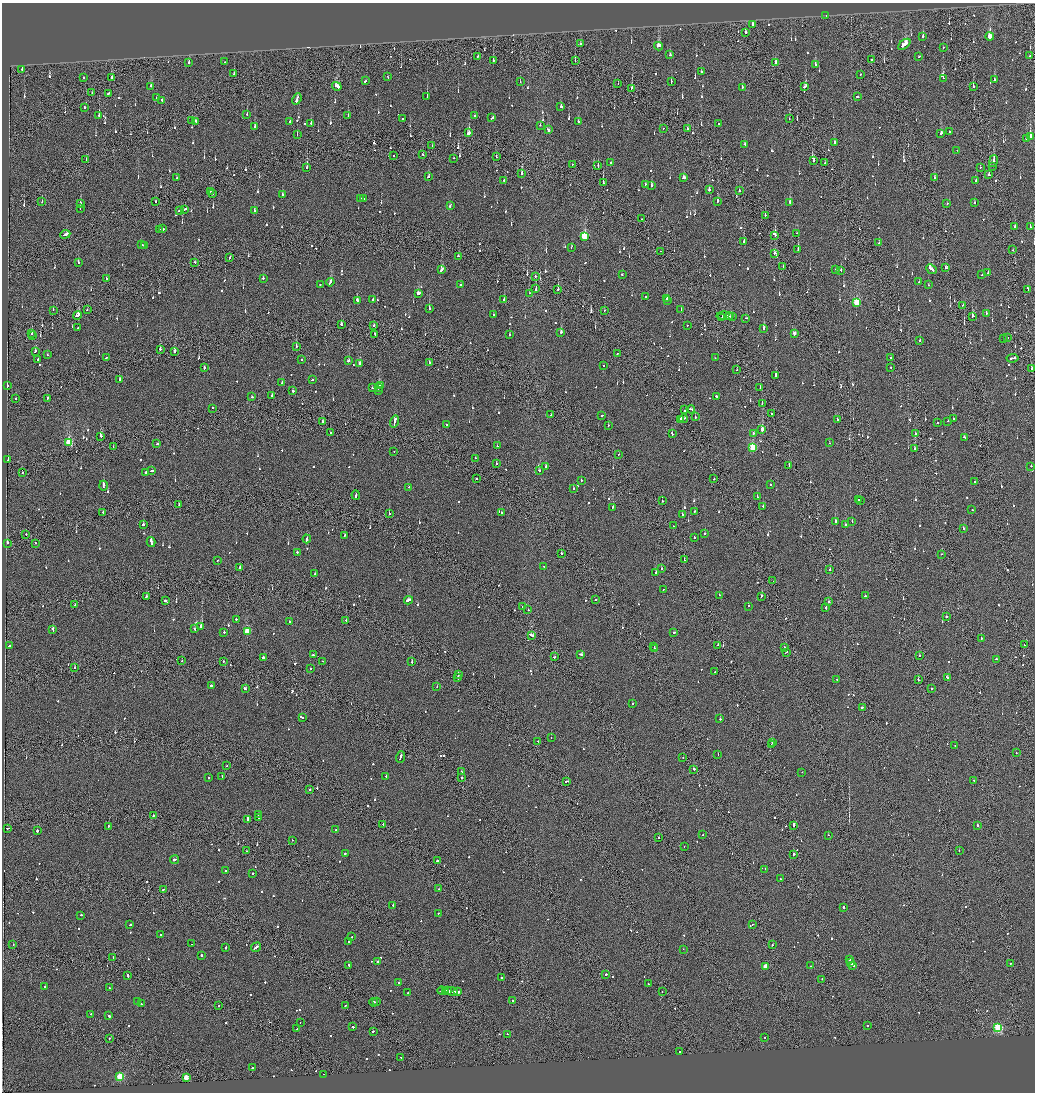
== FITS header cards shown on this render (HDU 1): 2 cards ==
NAXIS1  =                 2065
NAXIS2  =                 2180

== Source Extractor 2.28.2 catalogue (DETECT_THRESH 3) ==
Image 2065 x 2180 px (HDU 1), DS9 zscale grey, zoomed out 1/2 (1 PNG px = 2 x 2 image px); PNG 1037 x 1094 px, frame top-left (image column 1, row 2179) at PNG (2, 3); each listed source drawn as its Kron ellipse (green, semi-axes under 4 px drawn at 4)
Background -0.135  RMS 0.067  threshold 0.2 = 3 sigma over >= 5 px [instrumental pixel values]
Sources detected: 1197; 46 cannot appear on this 1/2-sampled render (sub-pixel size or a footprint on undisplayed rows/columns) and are neither listed nor drawn; of the other 1151, the 500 brightest by FLUX_AUTO listed and drawn (651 fainter detections omitted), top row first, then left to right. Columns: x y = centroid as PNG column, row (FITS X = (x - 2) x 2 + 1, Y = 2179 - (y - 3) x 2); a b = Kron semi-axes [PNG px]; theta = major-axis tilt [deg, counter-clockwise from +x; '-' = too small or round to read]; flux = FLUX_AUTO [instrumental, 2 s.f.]
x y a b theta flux
826 16 2 1 - 2100
752 25 2 2 - 300
745 32 2 2 - 120
923 36 2 2 - 110
990 36 4 2 - 340
580 44 2 2 - 94
904 44 7 3 38 370
659 46 4 2 - 330
943 47 3 1 - 91
670 55 2 2 - 190
478 56 3 2 - 160
919 56 3 1 - 130
1030 56 2 2 - 120
872 59 2 2 - 86
493 60 2 2 - 130
575 61 2 1 - 89
189 62 2 2 - 200
225 62 2 2 - 180
775 62 3 2 - 170
815 65 2 2 - 470
22 69 2 2 - 510
701 72 3 2 - 97
234 74 2 2 - 200
860 74 2 2 - 100
388 77 2 2 - 94
84 78 2 2 - 140
112 78 3 2 - 150
943 78 2 1 - 370
994 80 2 2 - 110
366 81 3 2 - 180
520 82 2 2 - 97
671 82 3 2 - 130
618 83 2 1 - 89
151 86 2 2 - 250
337 86 5 3 - 360
805 86 3 2 - 180
742 87 2 2 - 130
973 87 2 2 - 120
632 88 2 2 - 160
92 92 2 1 - 94
108 93 2 2 - 240
427 96 3 2 - 220
857 96 2 2 - 520
157 98 2 2 - 180
297 99 6 2 67 400
162 100 2 2 - 200
84 107 2 2 - 150
561 107 2 2 - 500
247 114 2 2 - 83
99 115 2 2 - 160
348 115 2 2 - 140
475 116 2 2 - 230
492 118 4 2 - 160
402 119 2 2 - 84
789 119 2 1 - 90
192 120 2 1 - 240
196 121 3 2 - 460
290 122 2 2 - 350
578 122 2 2 - 300
311 123 2 2 - 120
719 124 2 2 - 97
540 125 2 2 - 110
255 127 2 2 - 210
663 128 2 1 - 83
688 128 3 2 - 240
548 130 3 2 - 260
950 131 2 2 - 150
469 133 4 2 - 560
941 133 4 2 - 170
297 135 2 1 - 120
1030 136 3 2 - 980
1026 139 2 2 - 96
834 143 3 2 - 240
744 144 3 2 - 120
432 146 2 1 - 92
957 150 2 1 - 120
423 154 2 1 - 78
394 156 2 1 - 570
496 157 2 1 - 110
453 158 2 1 - 120
86 159 2 2 - 95
814 161 2 2 - 590
993 161 6 1 77 340
825 162 3 1 - 110
611 163 2 2 - 110
572 164 2 2 - 85
598 166 2 2 - 120
993 166 2 1 - 99
307 167 2 2 - 290
980 167 2 2 - 93
522 174 2 2 - 850
989 175 3 2 - 160
428 176 3 2 - 130
176 178 2 2 - 100
684 178 3 2 - 140
935 178 3 2 - 120
504 180 2 2 - 250
976 180 4 2 - 170
603 182 4 1 - 190
645 185 3 2 - 120
651 186 2 2 - 370
709 190 3 2 - 85
210 191 2 2 - 96
739 191 2 1 - 110
212 194 2 2 - 96
282 194 3 2 - 120
361 198 2 1 - 360
364 198 3 2 - 600
155 201 2 2 - 88
718 201 2 2 - 520
42 202 2 1 - 240
790 202 3 2 - 260
974 202 2 2 - 160
947 203 2 2 - 140
81 204 2 2 - 110
450 205 3 2 - 200
80 208 2 2 - 120
184 209 4 2 - 290
179 210 2 2 - 100
254 211 2 2 - 120
765 215 2 1 - 91
641 219 2 2 - 93
1015 226 2 2 - 120
1030 227 2 2 - 160
160 229 2 1 - 250
162 229 2 2 - 450
796 233 2 2 - 84
65 234 5 2 - 1400
775 235 3 2 - 520
584 236 4 3 - 870
744 242 2 2 - 280
879 242 2 1 - 270
142 244 4 1 - 200
145 246 3 2 - 220
571 247 2 2 - 220
798 249 2 2 - 260
1013 250 2 1 - 79
660 251 2 1 - 220
774 253 2 2 - 160
458 256 2 2 - 120
230 258 3 1 - 220
195 262 2 2 - 130
78 263 2 2 - 91
783 266 2 1 - 86
946 268 2 2 - 130
442 269 4 2 - 240
931 269 6 2 -41 430
835 270 2 2 - 170
841 270 2 2 - 120
988 272 2 2 - 230
622 275 2 2 - 200
982 275 2 2 - 110
535 276 2 2 - 110
106 278 2 2 - 140
263 278 2 2 - 160
330 282 4 2 - 390
919 282 2 2 - 130
320 285 2 2 - 90
461 285 2 2 - 130
928 285 2 2 - 83
536 289 4 1 - 380
558 289 2 2 - 560
1028 289 3 2 - 130
418 293 3 2 - 270
529 293 2 1 - 120
645 297 2 2 - 89
667 298 2 2 - 450
357 300 3 2 - 220
373 300 2 2 - 100
504 300 2 2 - 98
667 300 2 1 - 120
857 302 3 3 - 780
963 305 2 2 - 110
429 309 2 2 - 380
681 309 2 2 - 94
53 310 2 1 - 82
87 310 2 2 - 94
604 310 3 2 - 120
986 313 2 2 - 100
78 315 4 3 - 540
493 315 2 2 - 80
725 316 8 2 -4 430
730 316 2 2 - 100
732 316 3 1 - 180
972 316 2 2 - 230
722 317 2 2 - 250
746 318 3 2 - 110
341 324 2 2 - 150
374 325 2 2 - 110
687 325 2 1 - 320
78 328 2 2 - 98
764 328 3 2 - 410
561 332 2 2 - 460
32 333 2 2 - 150
794 333 3 2 - 140
375 334 3 1 - 170
510 335 2 2 - 110
32 336 2 1 - 110
1004 338 2 2 - 86
1007 338 2 2 - 130
920 340 2 2 - 81
296 346 2 2 - 280
160 349 2 2 - 570
35 351 2 2 - 220
175 351 3 2 - 100
617 354 2 1 - 94
47 355 2 2 - 140
106 357 2 2 - 200
891 357 2 2 - 100
715 358 2 2 - 150
1013 358 6 2 9 360
302 359 2 2 - 89
38 360 2 2 - 120
348 361 3 2 - 120
429 363 2 1 - 190
360 364 3 2 - 120
603 365 2 2 - 85
890 367 2 2 - 130
204 368 2 2 - 450
1032 369 2 2 - 960
737 370 2 1 - 94
776 375 3 2 - 290
119 380 2 2 - 160
312 380 2 2 - 110
281 383 2 2 - 320
381 385 2 2 - 290
7 386 2 1 - 1100
379 387 2 2 - 710
760 387 2 2 - 88
372 388 2 2 - 280
378 390 2 2 - 89
293 391 2 2 - 460
272 396 2 2 - 130
716 396 2 2 - 190
252 397 2 2 - 120
15 399 2 2 - 240
47 399 3 1 - 170
762 404 2 2 - 220
213 408 2 1 - 100
691 409 4 1 - 240
685 410 2 1 - 120
771 414 2 2 - 130
551 415 2 2 - 100
602 416 2 2 - 210
695 417 2 2 - 230
953 418 2 2 - 87
681 419 4 1 - 190
684 419 4 2 - 160
837 419 2 2 - 99
394 421 6 2 74 590
948 421 2 2 - 120
323 422 2 2 - 85
937 423 2 2 - 84
446 425 2 2 - 190
608 425 2 2 - 96
762 429 3 2 - 140
330 433 2 2 - 99
753 433 2 2 - 100
672 434 3 2 - 120
915 434 2 1 - 140
101 436 2 2 - 260
964 437 3 2 - 200
69 443 3 3 - 840
829 443 2 2 - 96
157 444 3 2 - 140
497 446 2 2 - 95
113 447 2 2 - 91
753 448 3 3 - 950
914 449 2 2 - 180
394 451 2 1 - 200
619 454 2 2 - 85
475 458 2 2 - 180
8 460 2 2 - 140
496 464 2 2 - 140
789 466 2 1 - 97
1031 466 2 1 - 140
546 467 2 2 - 120
539 470 2 2 - 350
151 471 4 2 - 240
22 472 2 1 - 93
145 472 2 2 - 490
477 479 2 2 - 97
714 479 2 2 - 86
581 480 2 2 - 84
975 481 2 2 - 400
770 485 2 2 - 100
103 486 5 2 - 600
409 487 2 2 - 180
574 489 2 2 - 98
356 495 5 2 - 250
757 497 2 2 - 84
859 500 2 1 - 110
662 501 2 2 - 93
861 501 2 2 - 110
179 504 4 1 - 250
763 506 2 2 - 180
612 507 2 2 - 790
972 510 2 2 - 150
694 511 2 2 - 100
103 513 2 2 - 190
389 513 2 2 - 120
502 513 2 2 - 85
682 514 2 1 - 190
835 521 3 2 - 1000
852 521 2 2 - 97
143 525 2 2 - 340
845 525 2 2 - 89
674 526 2 1 - 89
963 528 2 2 - 190
26 534 2 1 - 140
705 534 2 2 - 140
345 535 2 2 - 87
694 537 2 2 - 91
307 539 4 2 - 620
151 542 5 2 - 310
7 543 2 2 - 350
35 543 2 1 - 150
297 552 2 2 - 110
561 553 2 2 - 120
941 554 2 1 - 130
217 560 2 1 - 91
684 560 2 1 - 92
240 567 2 2 - 210
544 567 2 2 - 160
662 568 2 2 - 87
830 569 2 2 - 200
656 572 3 2 - 130
315 574 2 2 - 120
773 581 2 1 - 88
663 589 2 1 - 130
719 595 2 2 - 100
762 596 2 2 - 360
865 596 2 2 - 260
146 597 2 2 - 160
596 599 2 1 - 820
165 600 2 2 - 130
409 600 4 2 - 390
828 602 3 2 - 880
75 605 2 1 - 83
749 606 2 2 - 180
522 607 2 1 - 190
826 607 3 2 - 310
528 610 2 1 - 130
946 617 2 2 - 210
236 619 2 2 - 190
346 620 2 2 - 110
290 622 2 2 - 120
201 626 3 2 - 420
53 629 3 2 - 190
194 629 2 2 - 94
247 631 3 3 - 470
224 632 2 2 - 330
674 633 2 2 - 150
531 635 4 2 - 310
981 638 2 2 - 130
717 645 2 2 - 84
1024 645 2 2 - 140
10 646 2 2 - 120
654 646 2 1 - 200
654 648 2 2 - 230
784 648 2 2 - 200
786 652 2 2 - 110
581 654 3 2 - 220
313 655 3 2 - 140
920 655 2 1 - 180
554 657 2 2 - 130
263 658 3 2 - 320
996 659 3 2 - 110
182 661 2 2 - 85
223 661 2 2 - 150
322 661 2 2 - 99
412 662 2 2 - 420
74 667 2 2 - 83
310 669 2 1 - 110
714 672 2 2 - 100
458 674 3 1 - 220
458 677 3 2 - 230
947 677 4 2 - 250
837 679 2 2 - 420
918 680 3 1 - 130
211 685 2 2 - 130
437 687 2 1 - 170
932 688 2 2 - 88
245 689 3 2 - 450
632 704 2 2 - 410
862 707 2 1 - 170
302 718 2 1 - 240
720 719 2 2 - 150
551 738 2 1 - 100
538 741 2 2 - 90
773 743 2 2 - 650
771 745 2 1 - 81
955 745 2 2 - 120
1016 753 2 1 - 160
718 755 2 2 - 130
400 757 6 2 71 320
683 758 2 1 - 93
226 766 2 1 - 110
694 769 2 2 - 210
461 772 2 2 - 150
802 772 2 1 - 190
222 776 3 2 - 260
386 776 2 2 - 86
208 777 2 2 - 110
462 778 2 1 - 320
974 780 2 2 - 160
567 781 4 2 - 190
309 790 2 2 - 82
153 815 2 2 - 130
258 815 2 2 - 85
259 818 3 2 - 370
248 819 3 2 - 370
383 824 2 1 - 140
794 825 2 1 - 410
977 825 2 2 - 200
108 826 2 1 - 90
8 828 3 2 - 130
335 830 2 2 - 90
37 831 2 2 - 400
703 835 2 2 - 160
828 835 2 1 - 110
659 838 2 1 - 470
292 840 2 1 - 95
684 846 2 1 - 84
247 851 2 1 - 94
959 851 2 1 - 110
345 853 2 2 - 150
794 854 3 2 - 190
174 860 4 2 - 280
437 860 2 2 - 160
765 869 2 2 - 150
225 871 2 2 - 110
253 873 2 2 - 170
780 879 2 2 - 85
163 889 3 2 - 160
438 889 2 1 - 89
393 905 2 2 - 180
844 907 2 2 - 830
438 913 2 2 - 110
81 915 2 2 - 85
753 924 2 1 - 280
130 925 2 2 - 130
161 934 3 2 - 200
352 937 2 2 - 89
349 941 2 2 - 170
13 944 2 2 - 120
191 944 2 2 - 180
772 945 2 2 - 110
226 947 3 2 - 210
256 947 5 2 - 290
683 949 2 2 - 95
201 955 2 2 - 210
113 957 2 2 - 160
849 960 2 2 - 670
377 962 2 2 - 390
851 963 3 2 - 440
1010 963 2 1 - 120
349 965 2 2 - 160
853 965 2 2 - 160
765 966 3 2 - 200
811 966 2 2 - 82
606 974 2 2 - 500
128 975 3 2 - 190
501 977 2 2 - 1900
822 979 2 1 - 310
399 983 2 2 - 110
648 984 2 1 - 82
45 987 2 2 - 300
109 988 2 2 - 130
442 991 4 1 - 360
445 991 3 2 - 260
448 991 2 2 - 210
452 991 6 2 -4 630
457 992 4 2 - 590
662 992 2 2 - 90
408 993 2 2 - 120
513 1001 2 2 - 92
138 1002 2 2 - 84
374 1002 4 2 - 360
377 1002 2 2 - 120
141 1004 2 2 - 110
346 1005 2 1 - 290
219 1006 2 2 - 120
91 1014 2 1 - 80
109 1016 3 2 - 130
300 1022 2 1 - 160
867 1026 2 2 - 97
353 1027 3 2 - 110
998 1028 3 3 - 1300
297 1029 3 2 - 640
373 1031 2 2 - 570
507 1034 2 2 - 96
765 1037 2 2 - 83
109 1038 2 1 - 110
679 1051 2 1 - 87
401 1057 2 2 - 120
252 1068 2 2 - 86
324 1074 2 1 - 99
120 1077 3 3 - 930
186 1077 3 3 - 340
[651 fainter detections neither listed nor drawn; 46 sub-pixel or undisplayed-footprint detections neither listed nor drawn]